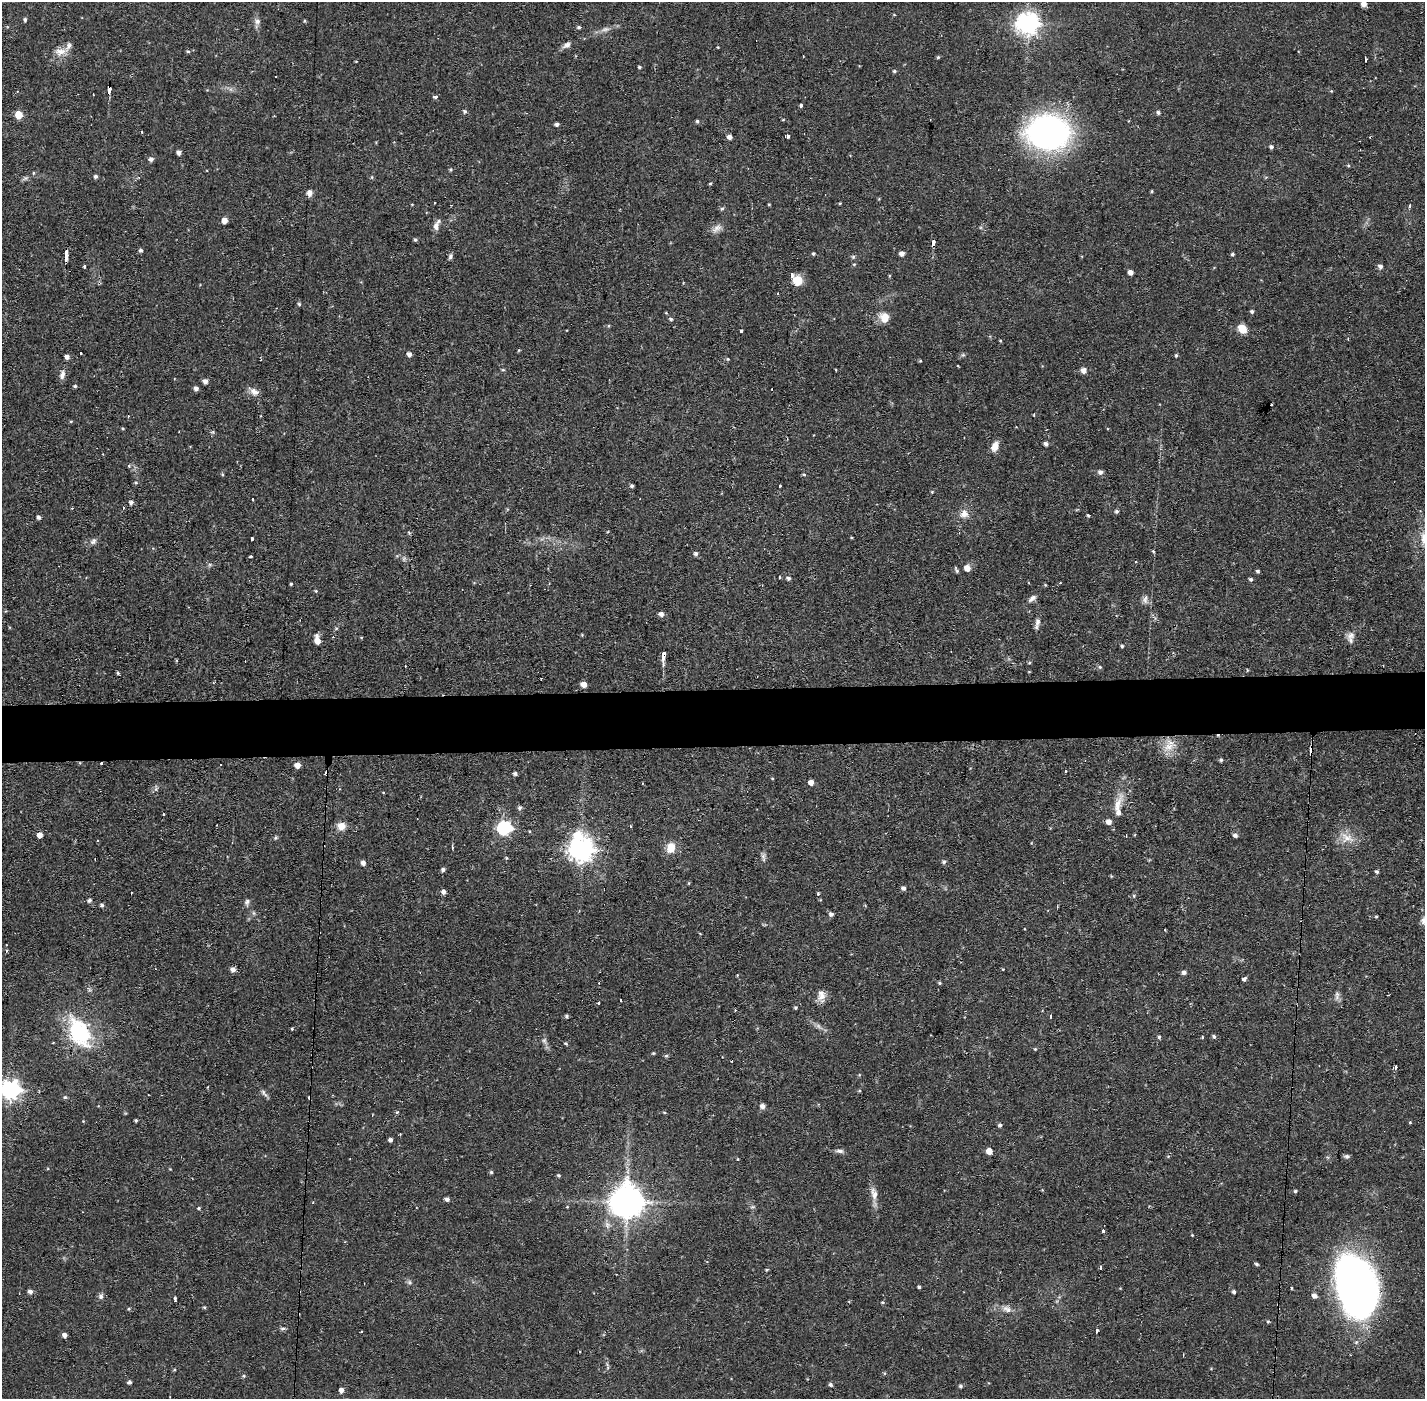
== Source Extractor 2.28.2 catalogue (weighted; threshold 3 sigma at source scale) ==
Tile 5 of 3 x 3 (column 2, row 2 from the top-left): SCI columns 1423-2845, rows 1451-2847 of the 4267 x 4298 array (HDU 1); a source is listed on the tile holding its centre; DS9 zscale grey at full resolution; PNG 1427 x 1401 px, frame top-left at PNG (2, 2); no overlay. Shown black and unused: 4% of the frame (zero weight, under 2 of 3 exposures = <1% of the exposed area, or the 3 px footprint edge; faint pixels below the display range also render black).
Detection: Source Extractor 2.28.2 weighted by HDU 2 'WHT'; one run over the whole footprint, this tile lists its part. Background 0.0564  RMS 0.006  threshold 0.0269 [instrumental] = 3 sigma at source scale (4.5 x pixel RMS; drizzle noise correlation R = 1.50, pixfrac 1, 0.05/0.05 arcsec/px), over >= 5 px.
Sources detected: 272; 2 too faint to see at this stretch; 1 inside a brighter object's white glare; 18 cosmic-ray / hot-pixel residue — not listed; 5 inside a brighter listed object's ellipse — not listed separately; the other 246 listed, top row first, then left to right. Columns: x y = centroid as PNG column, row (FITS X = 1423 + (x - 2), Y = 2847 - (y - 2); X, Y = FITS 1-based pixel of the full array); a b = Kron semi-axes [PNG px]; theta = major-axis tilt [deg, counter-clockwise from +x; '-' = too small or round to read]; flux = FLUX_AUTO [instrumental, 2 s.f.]
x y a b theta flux
1364 4 5 4 - 3.8
25 20 5 4 - 1.1
257 21 8 8 - 2.4
304 21 4 4 - 0.74
1028 23 8 7 - 420
579 27 5 4 - 0.87
567 45 11 6 30 2.6
718 47 4 3 - 0.42
188 51 5 4 - 0.76
60 52 18 10 8 6
938 57 4 4 - 0.76
1365 60 4 3 - 2.4
356 61 4 2 - 0.46
639 67 4 3 - 0.79
894 71 5 4 - 0.9
109 89 7 3 80 5
1331 91 4 4 - 0.5
435 97 4 4 - 2.2
800 105 4 3 - 6.2
465 111 5 5 - 1.2
1158 112 6 5 - 1.1
19 115 5 5 - 13
783 120 4 2 - 0.48
697 121 5 4 - 1
557 124 4 4 - 1.6
1047 133 36 27 5 220
787 136 3 3 - 5.9
729 137 4 4 - 2.6
1271 147 4 4 - 1.4
179 152 4 4 - 2.6
151 159 5 5 - 1.9
1348 166 5 3 - 0.67
451 170 4 4 - 0.84
33 173 5 3 - 0.63
96 176 4 4 - 1.4
372 177 5 3 - 0.63
25 178 7 5 43 1.3
710 183 4 3 - 0.73
1152 191 4 3 - 0.63
309 193 8 6 84 2.9
434 203 3 2 - 0.83
840 203 4 3 - 0.51
412 204 4 2 - 0.39
769 204 3 3 - 0.53
1409 206 4 3 - 1
722 208 6 5 - 0.95
224 220 5 5 - 4.6
436 226 12 7 81 2.8
717 228 16 8 38 3.7
415 240 4 4 - 1
933 243 6 3 83 7.1
140 250 5 4 - 1.1
813 254 4 4 - 0.85
902 254 5 4 - 2.7
1232 254 4 4 - 1
66 256 9 3 88 11
450 256 7 5 74 1.4
853 257 5 5 - 0.93
854 264 4 4 - 0.65
1380 266 6 5 - 2
84 267 3 3 - 1.7
1130 272 4 4 - 3.2
797 280 11 10 - 7.6
778 294 3 2 - 1.1
299 304 6 4 -46 0.78
1252 311 5 4 - 1.2
884 318 11 10 - 7.6
671 319 5 4 - 1.1
1242 329 10 8 -41 7.2
741 331 3 3 - 1.8
1000 340 4 3 - 0.53
519 350 4 4 - 0.58
409 354 4 4 - 2.6
1176 355 5 4 - 0.77
67 357 5 4 - 2.4
728 359 5 4 - 0.69
920 361 4 3 - 0.55
503 370 5 4 - 0.75
1084 370 6 6 - 3.4
62 375 12 6 79 2.9
205 381 4 4 - 3
75 386 4 3 - 0.98
196 388 4 4 - 2.3
254 392 13 9 -31 3.9
71 421 5 3 - 0.59
123 428 4 3 - 0.62
1046 444 4 4 - 2
995 446 11 7 66 5.6
129 466 4 3 - 0.69
1100 472 6 6 - 2
222 474 4 4 - 0.65
804 474 4 4 - 0.78
136 483 5 3 - 0.67
632 486 4 3 - 1.1
780 486 2 2 - 0.59
932 492 4 4 - 0.57
253 499 3 3 - 1.6
131 502 5 4 - 1.8
1117 511 5 4 - 1.3
964 514 12 10 24 4.7
1088 515 4 3 - 0.77
38 517 4 4 - 1.8
851 537 3 3 - 0.54
252 539 4 3 - 2.9
93 541 9 7 47 2.1
1153 551 5 4 - 0.62
696 553 5 5 - 1.4
251 556 3 2 - 0.84
404 558 7 5 79 1.2
967 568 6 6 - 4.8
1257 571 5 4 - 1.1
779 577 3 2 - 0.59
788 578 5 5 - 1.4
1251 579 5 4 - 1.2
291 584 3 3 - 0.69
1045 585 4 3 - 0.6
316 591 4 3 - 0.57
1032 598 12 6 38 2.5
1145 600 11 7 87 2.6
661 614 5 5 - 2.5
1038 622 12 7 80 2.7
336 628 5 3 - 0.59
317 635 6 5 - 1.5
1351 636 13 10 44 3.8
361 637 5 3 - 0.48
317 641 5 5 - 6.2
1122 646 4 4 - 0.85
664 656 13 4 85 4.6
1029 663 5 3 - 0.61
1100 667 5 5 - 0.94
118 673 5 3 - 0.78
213 682 3 3 - 0.49
584 684 5 4 - 5.2
1169 745 21 13 58 9.3
1221 760 5 4 - 0.91
101 763 3 3 - 1.2
297 765 5 5 - 5
1065 771 3 2 - 0.96
515 774 4 4 - 1.5
772 778 4 3 - 0.45
811 782 5 5 - 3.9
1117 806 41 10 69 11
520 808 6 6 - 1.2
163 814 3 3 - 0.79
341 826 9 9 - 5.7
630 826 3 3 - 2.1
505 828 7 6 - 110
40 835 4 4 - 4.6
1235 835 6 5 - 1.6
1126 836 3 2 - 0.54
275 838 5 4 - 0.83
1347 838 21 14 -20 8.9
671 847 12 9 82 8.1
581 849 8 8 - 560
763 857 13 5 -86 1.9
506 858 4 4 - 0.71
944 862 5 5 - 1.4
363 863 4 4 - 2.9
443 869 5 4 - 1.5
1377 872 4 4 - 1.1
689 883 5 3 - 0.51
903 888 5 4 - 1.9
443 892 5 5 - 2.3
818 894 4 4 - 0.68
1134 896 5 3 - 0.68
89 900 5 4 - 1.5
247 902 8 7 - 1.9
102 905 4 4 - 1.4
831 914 5 5 - 1.8
1376 916 4 3 - 0.59
1165 930 3 2 - 0.74
233 970 5 5 - 2.9
1184 972 5 5 - 1.9
1244 979 4 3 - 2.3
939 983 4 3 - 0.77
822 996 15 10 71 4.7
1337 996 13 6 86 2.4
621 1000 3 3 - 1.3
599 1003 3 3 - 1.6
795 1008 4 4 - 0.85
567 1016 4 4 - 1.1
1051 1016 3 3 - 1.1
292 1029 4 3 - 0.6
79 1032 40 24 -62 47
1214 1036 5 4 - 1.3
1159 1037 4 4 - 1.1
1202 1037 3 3 - 0.73
544 1040 8 6 -90 1.7
566 1043 5 4 - 0.79
1035 1049 4 4 - 0.63
653 1053 5 4 - 0.65
666 1056 5 5 - 0.86
1395 1067 3 3 - 7.8
10 1090 8 7 - 310
264 1093 13 5 -54 1.9
65 1097 5 5 - 0.93
763 1106 6 5 - 2.7
397 1112 5 4 - 0.71
664 1112 5 3 - 0.56
136 1120 3 3 - 1
1000 1125 5 4 - 1.3
400 1134 3 3 - 0.78
390 1140 4 4 - 1.7
840 1151 11 5 -6 2
989 1151 5 5 - 5.6
1347 1156 7 5 -5 1.4
737 1159 5 3 - 0.46
491 1172 5 4 - 0.97
558 1175 4 4 - 0.93
1295 1191 4 4 - 0.94
874 1194 18 9 -74 4.8
447 1199 4 4 - 1.7
627 1201 10 10 - 1300
752 1207 7 4 1 0.96
199 1208 4 3 - 0.74
1103 1231 3 3 - 1.5
1192 1235 3 3 - 0.46
1256 1264 5 4 - 0.98
1100 1268 3 2 - 1.3
767 1270 5 3 - 0.71
409 1282 6 5 - 1.2
1356 1285 54 33 -72 350
919 1287 3 3 - 1
1291 1288 4 2 - 0.58
30 1292 5 4 - 2.4
1234 1292 4 4 - 1.2
101 1296 8 7 - 1.8
1314 1296 5 5 - 2.8
175 1298 4 3 - 1.1
882 1302 5 3 - 0.68
204 1307 4 4 - 0.65
129 1309 5 3 - 0.64
1007 1309 14 9 -23 4
1268 1321 4 4 - 0.67
283 1328 7 5 10 1.3
1097 1331 4 3 - 2.5
65 1335 4 4 - 2.6
579 1351 3 2 - 1.4
1183 1355 3 2 - 0.74
174 1370 5 4 - 0.6
884 1373 5 3 - 0.6
244 1376 5 4 - 0.87
129 1382 4 4 - 1.5
830 1385 5 4 - 1.2
960 1386 4 4 - 1.1
341 1390 5 5 - 2.8
Overlapping masked pixels (flux is a lower limit): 5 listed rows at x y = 109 89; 933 243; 66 256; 664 656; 101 763
Isophote crosses this tile's border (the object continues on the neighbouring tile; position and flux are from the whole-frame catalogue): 2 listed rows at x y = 1364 4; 10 1090